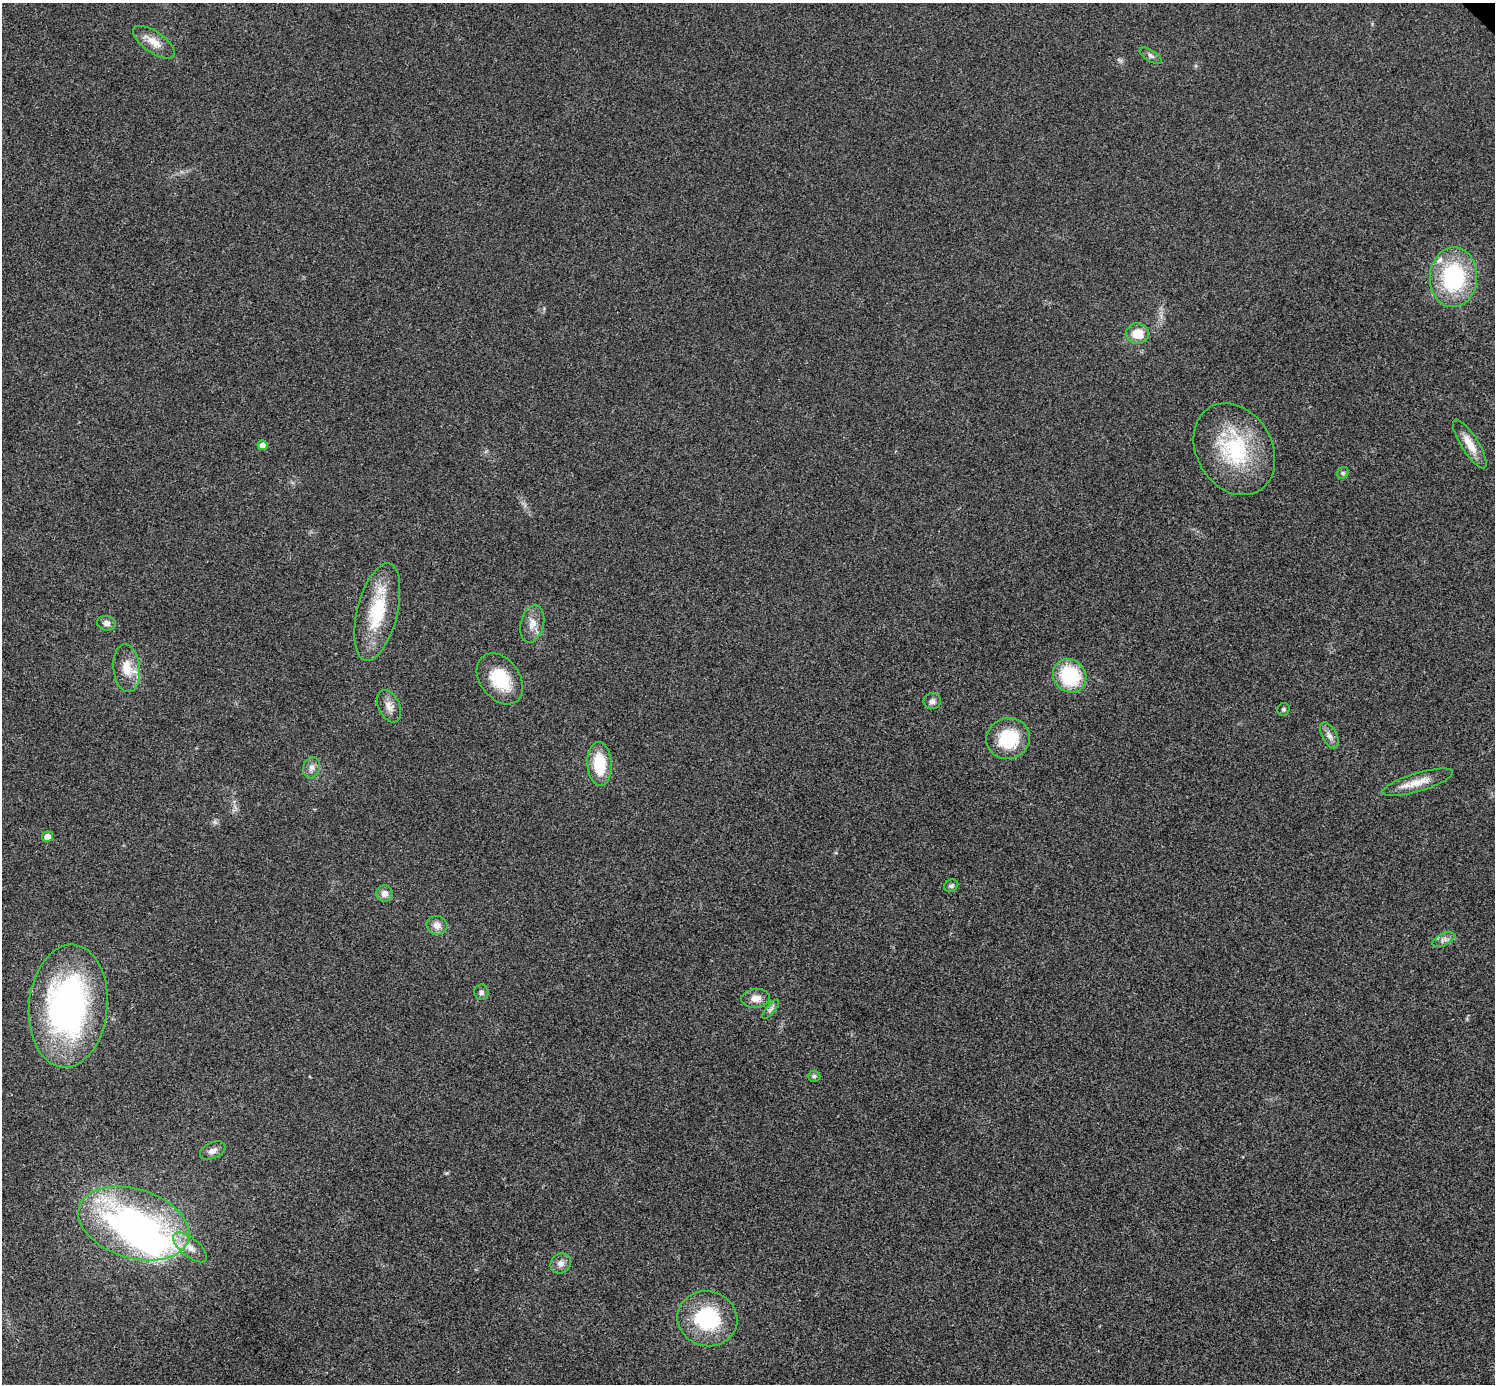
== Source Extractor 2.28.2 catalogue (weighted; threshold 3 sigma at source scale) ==
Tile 7 of 4 x 4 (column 3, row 2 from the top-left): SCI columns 2994-4486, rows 3063-4444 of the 5983 x 5983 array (HDU 1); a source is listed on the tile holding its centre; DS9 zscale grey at full resolution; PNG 1497 x 1386 px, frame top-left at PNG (2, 3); each listed source drawn as its Kron ellipse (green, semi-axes under 4 px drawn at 4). Shown black and unused: <1% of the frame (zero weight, under 3 of 4 exposures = <1% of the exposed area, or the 3 px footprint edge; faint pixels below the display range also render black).
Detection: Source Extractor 2.28.2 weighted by HDU 2 'WHT'; one run over the whole footprint, this tile lists its part. Background 0.0211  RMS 0.0055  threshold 0.0246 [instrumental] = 3 sigma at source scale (4.5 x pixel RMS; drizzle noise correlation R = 1.50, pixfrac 1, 0.05/0.05 arcsec/px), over >= 5 px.
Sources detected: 40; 2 inside a brighter object's white glare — neither listed nor drawn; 1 inside a brighter listed object's ellipse — not listed separately; the other 37 listed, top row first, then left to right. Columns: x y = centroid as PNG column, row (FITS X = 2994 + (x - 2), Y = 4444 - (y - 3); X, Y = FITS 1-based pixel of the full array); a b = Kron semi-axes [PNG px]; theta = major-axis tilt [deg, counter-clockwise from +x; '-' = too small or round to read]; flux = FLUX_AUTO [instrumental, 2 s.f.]
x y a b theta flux
154 42 24 10 -35 7.1
1151 56 12 5 -31 1.7
1454 277 30 23 87 55
1137 334 11 10 - 9.2
1470 444 28 8 -58 8.4
262 445 5 5 - 3.1
1234 449 48 38 -59 49
1343 473 6 5 - 0.99
377 612 50 20 76 32
107 623 9 7 -9 2.7
532 624 19 11 76 6.1
127 668 24 13 -84 10
1070 676 17 16 - 33
500 679 28 20 -54 21
932 701 9 8 - 2.4
389 706 17 10 -67 4.8
1284 709 6 6 - 1.1
1329 735 14 7 -61 3
1008 738 22 20 19 25
600 764 22 12 -87 20
311 768 11 8 74 2.8
1418 782 37 9 17 8.7
47 837 5 5 - 4.2
951 886 7 6 - 1.3
385 893 8 8 - 3.5
437 925 10 9 - 4.2
1443 939 12 6 25 2.4
481 992 8 7 - 1.6
756 998 14 9 6 4.6
68 1006 62 39 85 160
771 1009 12 4 50 1.6
814 1076 6 5 - 1.1
213 1151 13 8 24 3.2
134 1224 57 34 -17 180
190 1247 20 9 -40 6.6
561 1263 10 9 - 3.2
707 1319 30 27 -16 41